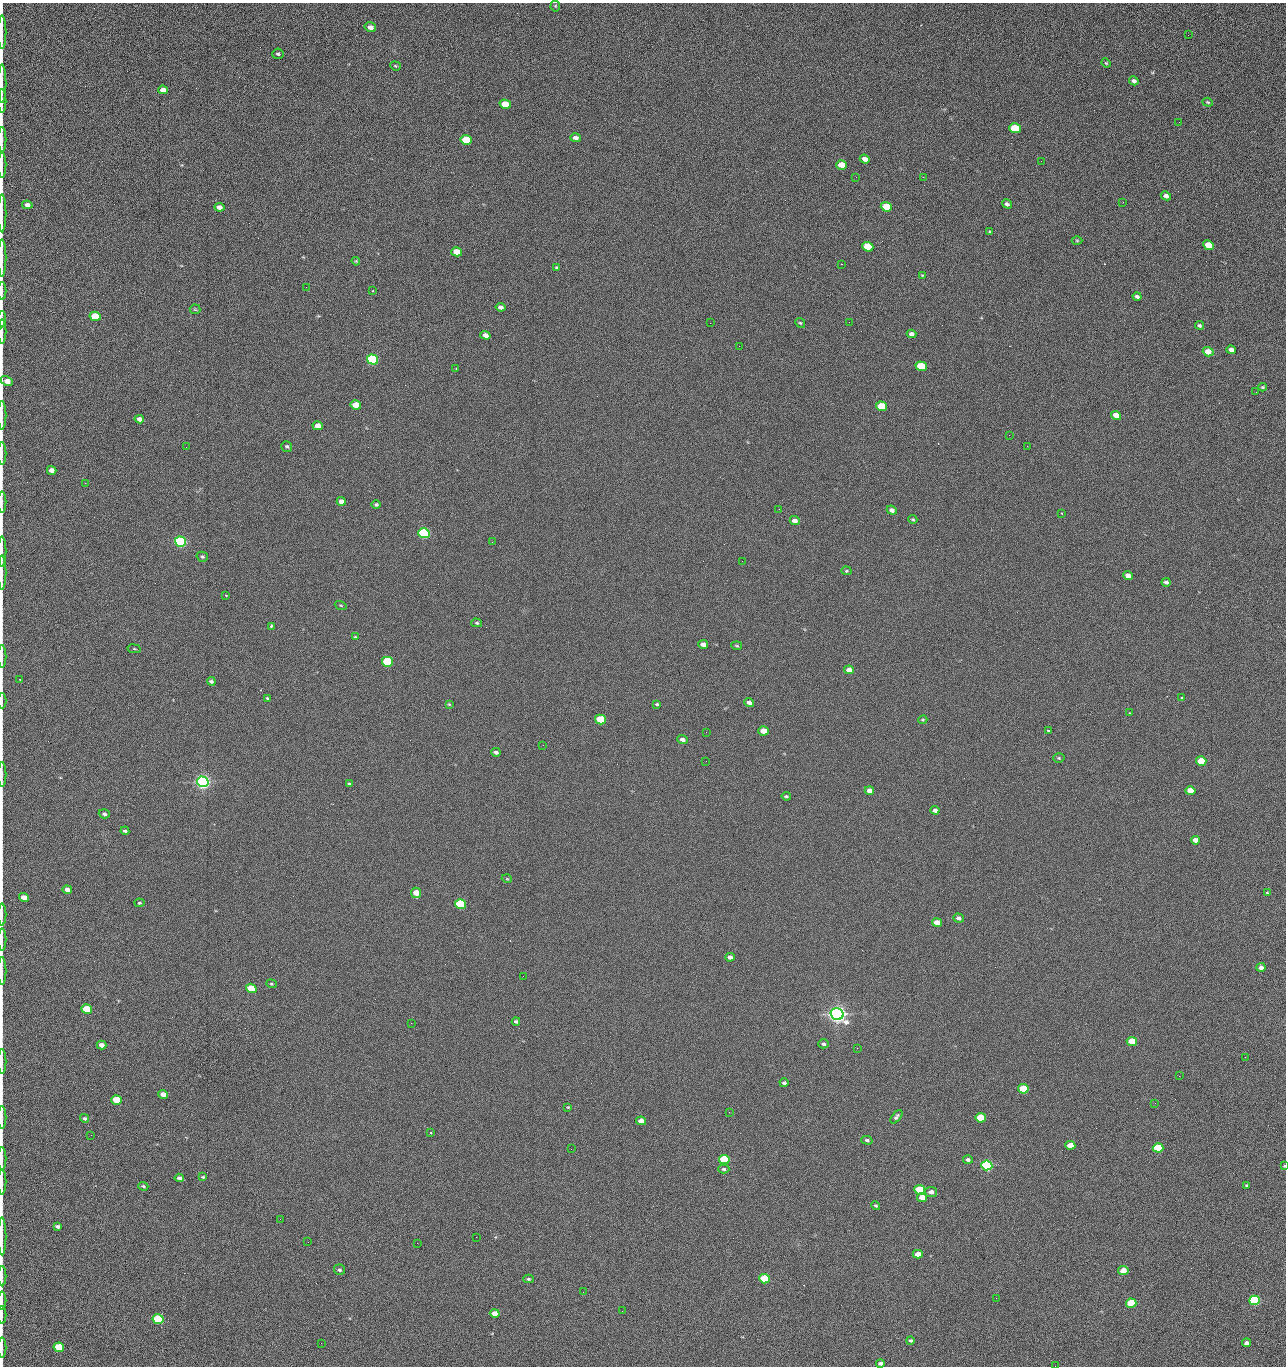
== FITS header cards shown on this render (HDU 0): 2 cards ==
NAXIS1  =                 1284 /fastest changing axis
NAXIS2  =                 1364 /next to fastest changing axis

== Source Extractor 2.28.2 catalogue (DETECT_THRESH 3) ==
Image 1284 x 1364 px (HDU 0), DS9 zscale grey, 1 PNG px = 1 image px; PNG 1288 x 1368 px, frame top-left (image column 1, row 1364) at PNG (2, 3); each listed source drawn as its Kron ellipse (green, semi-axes under 4 px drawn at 4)
Background 123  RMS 14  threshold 43.4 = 3 sigma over >= 5 px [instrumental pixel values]
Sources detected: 226; all 226 listed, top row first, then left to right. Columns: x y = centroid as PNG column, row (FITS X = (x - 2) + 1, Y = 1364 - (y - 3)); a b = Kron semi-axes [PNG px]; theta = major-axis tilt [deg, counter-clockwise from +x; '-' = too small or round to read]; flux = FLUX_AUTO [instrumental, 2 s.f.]
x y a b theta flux
555 6 5 5 - 1.2e+03
370 27 6 4 -15 5.2e+03
2 32 17 2 90 2.5e+03
1188 35 2 2 - 1.2e+03
278 54 5 5 - 1.8e+03
1106 63 5 4 - 1.0e+03
395 66 5 4 - 1.1e+03
1134 81 5 4 - 2.7e+03
2 83 19 2 90 3.4e+03
163 90 5 4 - 8.5e+03
2 101 12 2 90 2.0e+03
1208 102 5 4 - 1.1e+03
505 104 5 4 - 2.3e+04
1179 122 2 2 - 1.1e+03
1015 128 6 5 - 4.4e+04
576 138 5 4 - 3.7e+03
2 139 13 2 90 2.4e+03
466 140 6 4 -15 5.4e+04
865 159 5 4 - 6.0e+03
1041 161 3 2 - 1.9e+03
2 165 12 2 90 2.3e+03
841 165 5 4 - 1.6e+04
856 177 2 2 - 2.3e+03
923 177 2 2 - 1.8e+04
1166 196 5 4 - 3.7e+03
1123 202 2 2 - 8.6e+02
1007 204 5 4 - 2.5e+03
27 205 5 4 - 4.8e+03
219 207 5 4 - 5.9e+03
886 207 6 4 -20 2.9e+04
2 213 19 2 90 2.9e+03
990 232 3 3 - 3.6e+03
1077 240 5 3 - 9.1e+02
1209 245 5 4 - 2.4e+04
868 247 6 4 -21 4.2e+04
457 252 5 4 - 2.0e+04
2 258 19 2 90 3.4e+03
356 261 4 3 - 9.0e+02
841 264 2 2 - 2.7e+04
557 268 4 4 - 1.6e+03
922 275 3 3 - 7.3e+02
306 287 2 2 - 7.4e+02
2 291 9 2 90 1.4e+03
373 291 3 3 - 8.1e+02
1137 297 4 3 - 2.7e+03
500 307 5 4 - 3.3e+03
195 309 5 5 - 1.2e+03
95 316 5 4 - 5.2e+04
2 319 8 3 90 1.6e+03
849 322 2 2 - 6.6e+02
710 323 2 2 - 3.2e+03
800 323 5 4 - 1.3e+03
1199 325 4 3 - 2.0e+03
2 332 12 2 90 2.3e+03
912 334 5 4 - 3.6e+03
485 335 5 4 - 5.2e+03
739 346 2 2 - 4.2e+02
1231 350 5 4 - 4.4e+03
1208 352 5 4 - 1.0e+04
372 359 6 5 - 1.6e+05
921 366 5 4 - 4.0e+04
456 368 2 2 - 5.1e+02
7 381 6 4 -28 1.2e+04
1262 387 4 3 - 1.1e+03
1256 392 2 2 - 1.4e+03
356 405 5 4 - 2.0e+04
881 406 5 4 - 3.3e+04
2 415 14 2 90 2.3e+03
1116 415 5 4 - 9.8e+03
139 419 5 4 - 4.9e+03
318 426 5 4 - 9.3e+03
1009 435 2 2 - 3.4e+03
287 446 5 5 - 1.8e+03
1027 446 2 2 - 5.7e+02
186 447 2 2 - 3.1e+03
2 454 11 2 90 1.8e+03
52 470 5 4 - 5.9e+03
85 483 3 2 - 1.2e+03
341 501 5 4 - 5.1e+03
2 502 10 2 90 1.7e+03
376 505 4 4 - 1.6e+03
779 509 2 2 - 5.7e+02
892 510 5 4 - 3.5e+03
1062 513 2 2 - 8.4e+02
913 519 4 4 - 1.1e+03
795 521 5 4 - 4.8e+03
424 533 6 5 - 2.0e+05
180 542 5 5 - 3.2e+05
492 542 2 2 - 2.7e+03
2 551 15 2 90 2.6e+03
202 557 5 5 - 1.8e+03
742 561 2 2 - 6.3e+02
846 571 5 4 - 1.1e+03
2 572 17 2 90 2.7e+03
1128 576 5 4 - 5.4e+03
1166 582 4 3 - 2.3e+03
226 595 3 2 - 8.4e+02
341 605 6 3 -19 1.1e+03
477 623 5 4 - 1.6e+03
271 626 3 3 - 3.2e+03
355 637 4 3 - 1.1e+03
703 644 5 4 - 5.1e+03
737 646 5 3 - 1.1e+03
134 649 7 3 -8 1.1e+03
2 656 11 2 90 1.8e+03
387 662 5 5 - 9.1e+04
849 670 5 4 - 7.4e+03
20 680 3 2 - 6.3e+02
211 681 4 3 - 2.0e+03
267 698 4 3 - 1.1e+03
1182 698 3 3 - 2.2e+03
2 701 7 2 90 9.9e+02
749 703 5 4 - 4.0e+03
449 704 4 3 - 9.5e+02
657 704 4 3 - 1.3e+03
1130 713 4 3 - 7.3e+02
600 720 5 4 - 4.8e+04
923 720 5 3 - 1.2e+03
763 731 5 4 - 1.5e+04
1048 731 3 3 - 2.7e+03
706 732 3 2 - 8.0e+02
682 740 5 4 - 3.7e+03
543 745 2 2 - 3.2e+03
496 752 5 3 - 2.7e+03
1059 758 5 4 - 1.4e+03
706 761 2 2 - 2.0e+03
1201 761 5 4 - 2.7e+04
2 775 12 2 90 2.0e+03
203 782 6 5 - 7.1e+05
349 784 4 3 - 1.3e+03
869 791 5 4 - 5.8e+03
1190 791 5 4 - 1.3e+04
786 796 4 3 - 1.3e+03
935 810 4 4 - 3.9e+03
104 814 5 4 - 2.1e+03
125 831 4 3 - 2.0e+03
1195 840 4 4 - 5.8e+03
507 879 5 3 - 8.4e+02
67 889 5 4 - 5.4e+03
416 893 5 5 - 1.3e+04
1267 893 3 3 - 8.8e+02
24 897 5 4 - 9.8e+03
139 903 5 4 - 1.1e+03
461 904 5 5 - 1.3e+05
2 914 11 2 90 1.8e+03
958 918 5 4 - 2.9e+03
937 922 5 4 - 9.6e+03
2 939 11 2 90 1.8e+03
730 957 4 4 - 3.4e+03
1261 967 4 4 - 4.4e+03
2 971 14 2 90 2.4e+03
523 976 2 2 - 2.0e+03
271 984 5 4 - 1.2e+03
251 988 5 4 - 3.3e+04
87 1009 5 4 - 5.3e+04
837 1014 6 5 - 1.1e+06
516 1021 4 3 - 2.0e+03
411 1023 2 2 - 5.5e+03
1132 1041 5 4 - 2.9e+04
823 1044 5 4 - 2.3e+03
101 1045 5 4 - 6.3e+03
857 1048 2 2 - 1.5e+03
1245 1057 3 2 - 2.0e+03
2 1061 12 2 90 2.2e+03
1179 1076 2 2 - 2.7e+03
784 1083 4 3 - 2.2e+03
1023 1089 5 4 - 4.8e+04
163 1094 5 4 - 7.4e+03
116 1100 5 4 - 3.2e+04
1155 1103 3 2 - 9.7e+02
568 1107 3 2 - 7.3e+02
729 1112 3 2 - 1.1e+03
2 1117 11 2 90 2.1e+03
896 1117 8 4 51 2.5e+03
85 1118 4 4 - 1.9e+03
981 1118 5 4 - 4.4e+04
641 1121 5 4 - 8.7e+03
430 1132 3 3 - 1.3e+03
91 1135 2 2 - 2.6e+03
867 1140 6 4 -15 2.0e+03
1070 1145 5 4 - 1.7e+04
1158 1148 5 4 - 5.9e+04
571 1149 2 2 - 9.2e+02
2 1159 12 2 90 2.0e+03
724 1159 5 4 - 7.9e+04
968 1160 5 4 - 2.2e+03
987 1165 5 5 - 2.8e+05
1284 1166 4 3 - 8.4e+02
724 1169 6 4 -2 1.7e+03
203 1177 4 3 - 1.2e+03
179 1178 4 4 - 2.8e+03
2 1182 13 2 90 1.9e+03
1247 1185 3 3 - 1.2e+03
143 1186 5 3 - 1.4e+03
920 1190 5 4 - 8.4e+04
931 1192 6 5 - 4.0e+03
922 1197 5 4 - 9.6e+03
876 1206 4 4 - 1.4e+03
280 1219 2 2 - 2.2e+03
57 1226 4 3 - 2.1e+03
2 1236 19 2 90 2.8e+03
476 1237 2 2 - 7.0e+03
308 1242 2 2 - 1.8e+03
417 1243 2 2 - 5.4e+03
918 1254 5 4 - 9.0e+03
339 1270 5 5 - 1.8e+03
1123 1271 5 4 - 1.4e+04
2 1276 10 2 90 1.9e+03
528 1279 5 4 - 1.5e+03
765 1279 5 4 - 8.0e+04
583 1292 2 2 - 4.9e+02
996 1298 2 2 - 2.8e+03
1254 1300 5 5 - 1.9e+05
2 1301 9 2 90 1.6e+03
1131 1303 5 4 - 4.7e+04
622 1311 3 2 - 7.6e+02
495 1313 5 4 - 7.9e+03
2 1315 9 2 90 1.3e+03
158 1319 5 5 - 1.0e+05
910 1340 4 3 - 2.0e+03
321 1343 2 2 - 1.4e+03
1246 1343 4 4 - 3.3e+03
59 1347 5 4 - 5.4e+04
2 1348 10 2 90 1.4e+03
880 1363 4 3 - 3.2e+03
1055 1366 2 2 - 2.0e+03
At the frame edge (FLAGS 8, measured only in part): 33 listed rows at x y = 2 32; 2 83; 2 101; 2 139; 2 165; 2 213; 2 258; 2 291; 2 319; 2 332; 7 381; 2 415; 2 454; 2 502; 2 551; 2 572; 2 656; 2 701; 2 775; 2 914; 2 939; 2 971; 2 1061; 2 1117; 2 1159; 1284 1166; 2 1182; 2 1236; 2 1276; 2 1301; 2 1315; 2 1348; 1055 1366

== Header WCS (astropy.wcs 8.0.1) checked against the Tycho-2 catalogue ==
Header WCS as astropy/WCSLIB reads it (CRVAL/CRPIX/CD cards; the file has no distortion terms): RA---TAN/DEC--TAN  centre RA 15:41:41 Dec +51:58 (235.42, +51.97 deg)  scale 1.26 arcsec/px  FOV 26.9' x 28.5'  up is +92 deg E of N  parity flipped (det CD > 0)
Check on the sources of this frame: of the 60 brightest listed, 10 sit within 2.0 arcsec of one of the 11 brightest Tycho-2 stars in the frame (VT <= 12.29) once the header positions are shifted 0.47 arcsec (0.28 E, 0.38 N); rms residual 1.04 arcsec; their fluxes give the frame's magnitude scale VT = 24.51 - 2.5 log10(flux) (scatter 0.20 mag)
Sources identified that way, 10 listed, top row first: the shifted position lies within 2.0 arcsec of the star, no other Tycho-2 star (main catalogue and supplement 1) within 4.0 arcsec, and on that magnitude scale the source's flux lands within +1.5 / -3 mag of the star's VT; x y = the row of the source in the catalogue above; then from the Tycho-2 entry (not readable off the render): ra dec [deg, ICRS J2000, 3 dp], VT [Tycho-2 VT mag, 2 dp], TYC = Tycho-2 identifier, HIP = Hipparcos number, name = IAU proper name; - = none
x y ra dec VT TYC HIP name
372 359 235.614 +52.064 11.61 3489-1132-1 - -
424 533 235.514 +52.049 11.19 3489-1407-1 - -
203 782 235.378 +52.130 9.31 3489-1322-1 76850 -
461 904 235.303 +52.042 11.52 3489-958-1 - -
837 1014 235.232 +51.912 9.59 3489-824-1 - -
987 1165 235.143 +51.862 10.97 3489-1016-1 - -
920 1190 235.131 +51.886 12.29 3489-908-1 - -
765 1279 235.084 +51.941 11.45 3489-1346-1 - -
1254 1300 235.062 +51.771 11.53 3489-1453-1 - -
158 1319 235.075 +52.152 11.74 3489-912-1 - -